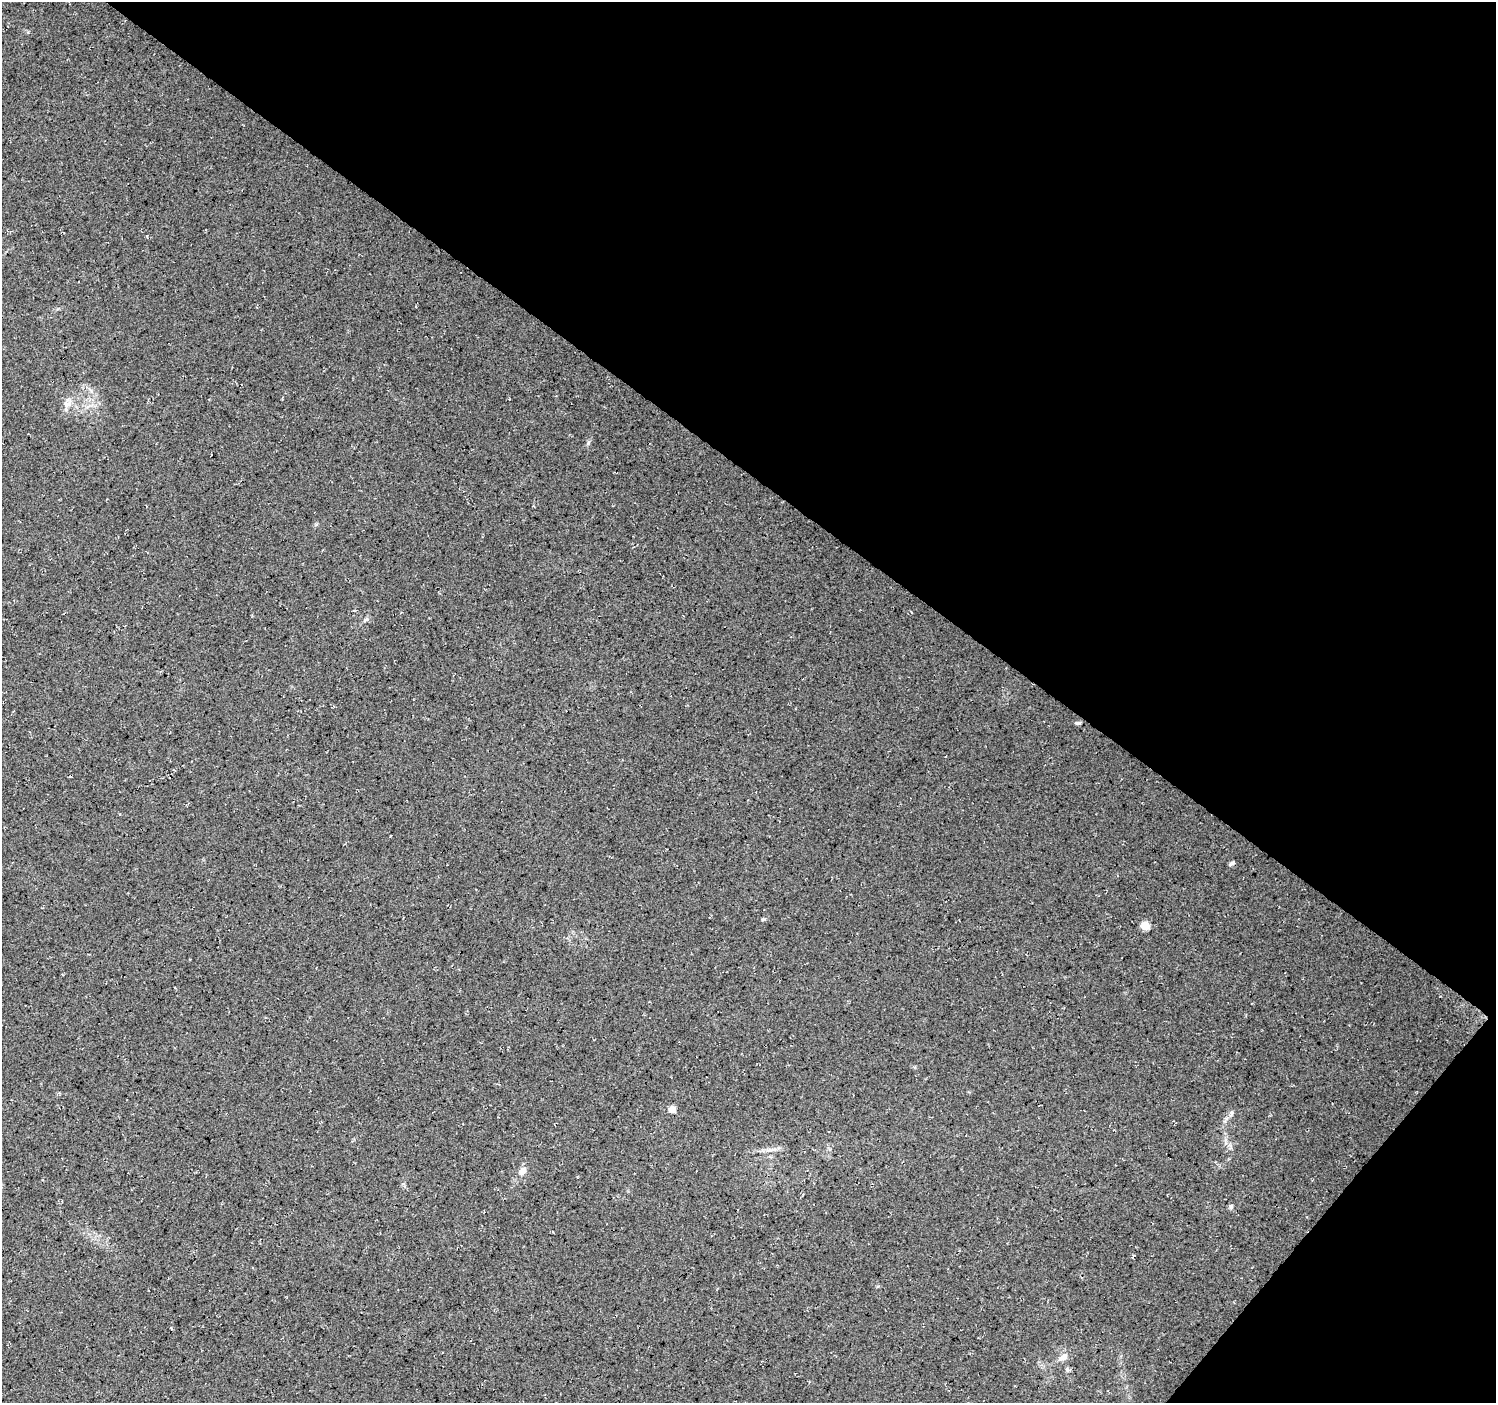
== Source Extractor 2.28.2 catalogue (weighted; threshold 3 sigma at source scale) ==
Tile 8 of 4 x 4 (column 4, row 2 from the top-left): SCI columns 4485-5978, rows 2975-4375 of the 5985 x 6016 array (HDU 1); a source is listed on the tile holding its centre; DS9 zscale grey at full resolution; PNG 1498 x 1405 px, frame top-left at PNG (2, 2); no overlay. Shown black and unused: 37% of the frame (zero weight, under 3 of 4 exposures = <1% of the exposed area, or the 3 px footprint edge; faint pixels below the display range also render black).
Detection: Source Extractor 2.28.2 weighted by HDU 2 'WHT'; one run over the whole footprint, this tile lists its part. Background 0.05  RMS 0.0084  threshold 0.0379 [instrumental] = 3 sigma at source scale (4.5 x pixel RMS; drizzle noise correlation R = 1.50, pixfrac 1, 0.0396/0.0396 arcsec/px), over >= 5 px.
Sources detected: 12; all 12 listed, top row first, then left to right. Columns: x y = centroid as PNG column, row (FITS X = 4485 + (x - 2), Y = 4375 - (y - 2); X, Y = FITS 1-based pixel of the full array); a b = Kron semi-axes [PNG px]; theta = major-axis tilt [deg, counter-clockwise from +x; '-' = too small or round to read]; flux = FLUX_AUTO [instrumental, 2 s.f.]
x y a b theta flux
509 399 3 3 - 0.55
68 405 15 7 43 5.2
588 443 6 4 73 1.3
366 620 8 5 20 1.8
1078 723 8 4 9 1.3
1232 863 7 4 30 1.8
1145 925 5 5 - 29
672 1109 5 5 - 14
1231 1113 6 5 - 1.8
522 1171 10 7 52 5.9
1231 1206 6 4 46 1.3
1063 1357 15 8 31 5.8